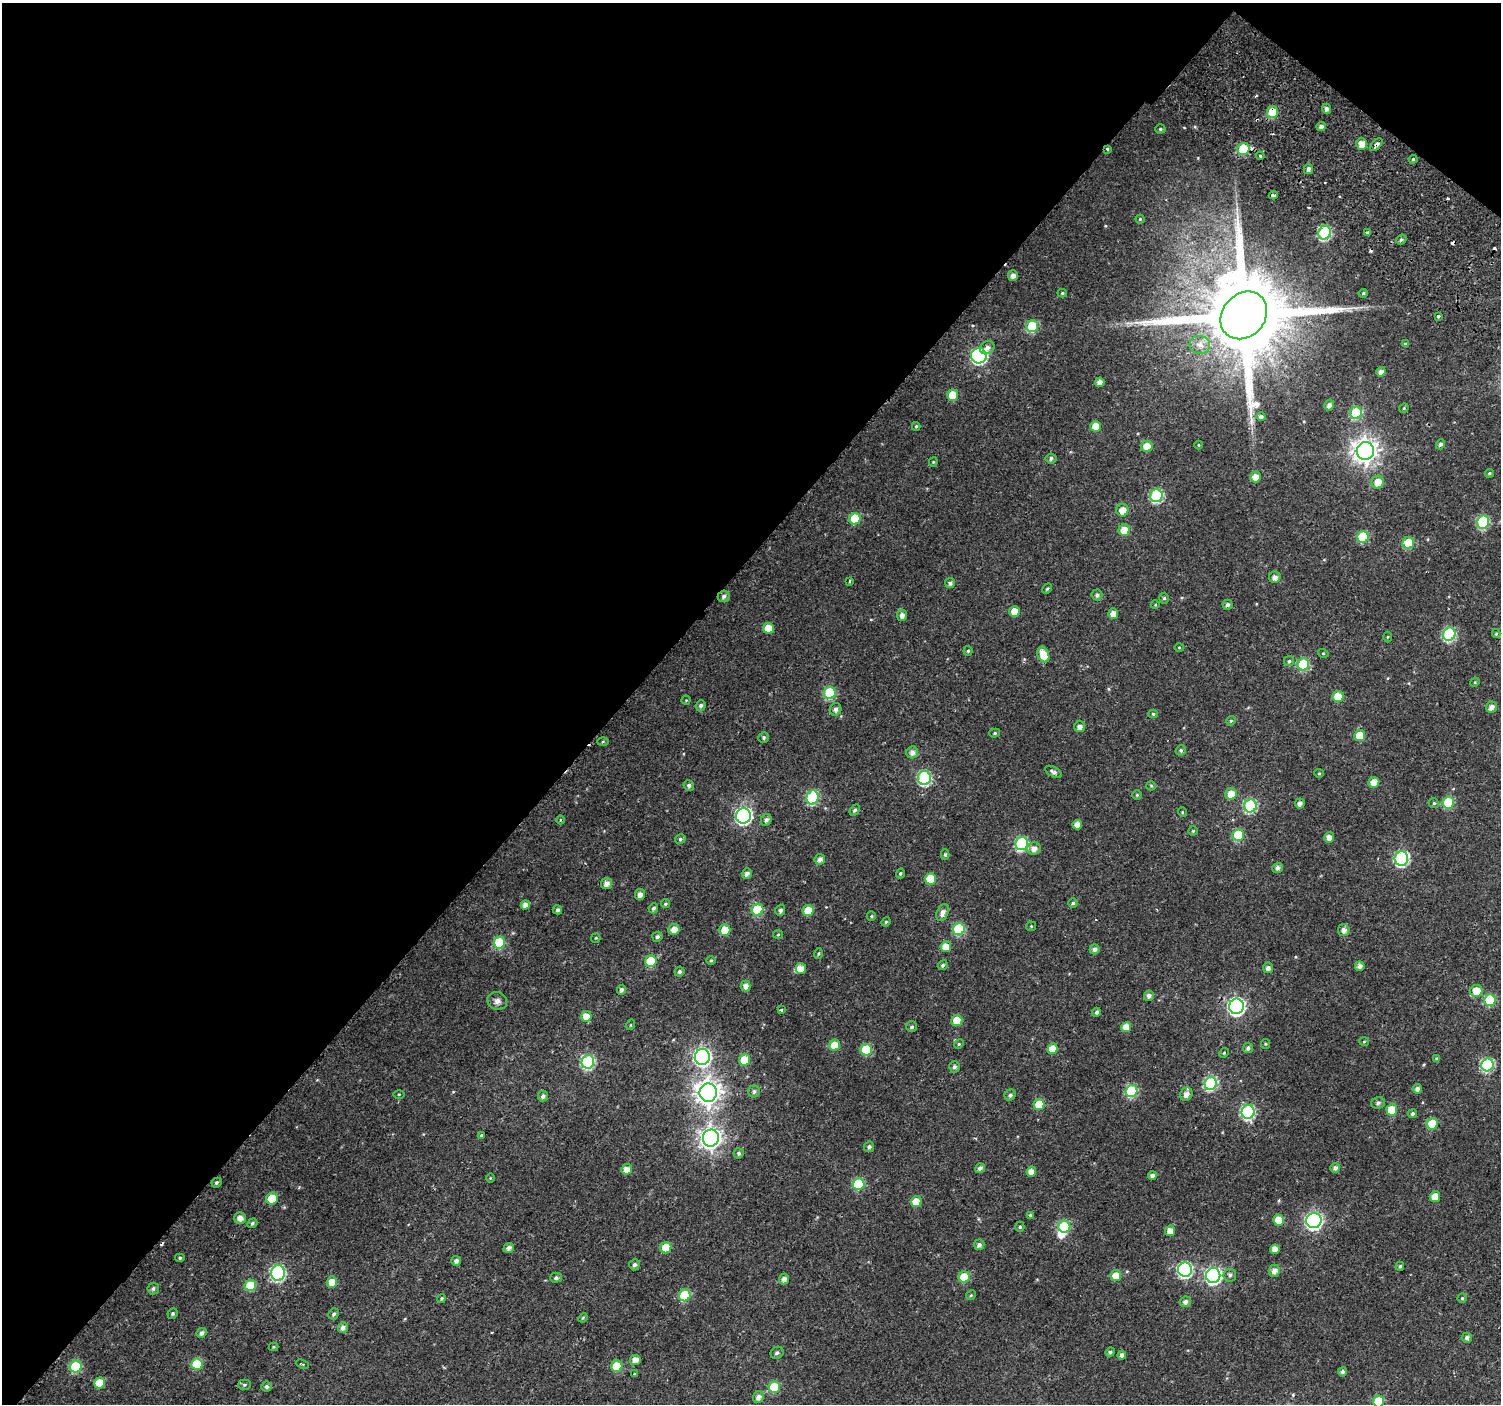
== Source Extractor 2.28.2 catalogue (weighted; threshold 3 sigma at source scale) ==
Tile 2 of 4 x 4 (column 2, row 1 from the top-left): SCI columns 1590-3088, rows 4543-5944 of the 6168 x 6217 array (HDU 1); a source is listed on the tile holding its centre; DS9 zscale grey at full resolution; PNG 1503 x 1406 px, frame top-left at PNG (2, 3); each listed source drawn as its Kron ellipse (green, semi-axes under 4 px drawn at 4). Shown black and unused: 43% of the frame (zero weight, under 2 of 3 exposures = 6% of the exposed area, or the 3 px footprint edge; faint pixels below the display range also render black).
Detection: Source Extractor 2.28.2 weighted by HDU 2 'WHT'; one run over the whole footprint, this tile lists its part. Background 0.046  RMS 0.0039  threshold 0.0173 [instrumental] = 3 sigma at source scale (4.5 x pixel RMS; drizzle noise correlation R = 1.50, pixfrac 1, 0.0396/0.0396 arcsec/px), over >= 5 px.
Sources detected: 277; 1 inside a brighter object's white glare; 8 cosmic-ray / hot-pixel residue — neither listed nor drawn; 1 inside a brighter listed object's ellipse — not listed separately; the other 267 listed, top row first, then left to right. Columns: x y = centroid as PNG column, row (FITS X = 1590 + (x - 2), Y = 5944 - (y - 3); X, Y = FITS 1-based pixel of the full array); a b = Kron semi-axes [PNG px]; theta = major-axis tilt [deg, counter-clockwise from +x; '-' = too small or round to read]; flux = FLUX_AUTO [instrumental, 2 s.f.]
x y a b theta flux
1326 109 5 4 - 1.3
1273 112 6 5 - 14
1321 127 5 4 - 1.6
1160 129 5 4 - 0.61
1362 144 6 5 - 3.6
1376 145 8 4 46 1.7
1107 149 3 3 - 0.99
1243 149 6 6 - 19
1260 156 4 3 - 0.49
1413 159 4 4 - 0.46
1308 169 5 4 - 1.5
1273 195 4 3 - 0.84
1140 219 4 4 - 0.5
1324 233 7 6 - 34
1367 233 3 3 - 0.88
1401 240 5 4 - 0.79
1013 276 5 5 - 2.3
1062 293 5 4 - 0.52
1363 293 5 4 - 0.57
1244 315 26 21 49 7800
1439 316 3 3 - 4
1032 326 6 6 - 17
1405 344 4 4 - 0.54
1200 345 10 9 - 3
987 348 7 6 - 1.8
979 356 8 7 - 71
1381 372 5 4 - 2
1100 382 5 4 - 2.3
953 395 6 5 - 9.2
1329 405 5 5 - 1.5
1404 408 5 4 - 0.43
1356 413 6 6 - 19
1261 417 4 4 - 1.2
916 426 4 3 - 0.54
1096 426 5 5 - 5.6
1440 444 5 4 - 0.87
1199 445 4 3 - 0.27
1147 446 5 5 - 5.8
1365 451 9 8 - 350
1051 458 5 5 - 1
933 462 4 4 - 0.41
1489 473 5 4 - 0.48
1255 477 5 5 - 3.5
1378 482 6 6 - 4.1
1156 496 6 6 - 35
1122 510 6 6 - 3.8
855 519 6 5 - 12
1483 522 6 6 - 32
1124 530 6 5 - 5.7
1363 537 6 6 - 16
1408 543 6 5 - 13
1275 577 6 5 - 1.7
849 581 3 2 - 0.5
950 583 5 5 - 1.1
1047 589 5 4 - 0.51
1097 595 5 5 - 0.94
724 596 6 5 - 1.2
1164 598 5 5 - 0.68
1155 605 4 3 - 0.33
1228 605 5 5 - 0.99
1014 612 5 5 - 4.6
1113 614 5 5 - 3.2
902 615 5 5 - 1.8
768 628 5 5 - 6.6
1449 634 7 6 - 36
1496 634 4 4 - 0.46
1388 637 5 3 - 0.35
1179 647 5 3 - 0.35
968 651 5 4 - 0.54
1323 653 5 3 - 0.35
1043 655 8 5 -69 6.6
1289 661 5 5 - 0.61
1303 664 6 6 - 21
1475 682 5 4 - 0.36
830 693 6 6 - 25
1338 697 5 5 - 8.4
686 700 4 4 - 0.35
701 706 5 5 - 1.1
1491 707 5 5 - 2.3
835 709 6 5 - 1.5
1153 714 4 4 - 0.63
1231 721 5 4 - 0.52
1080 727 5 5 - 1.9
995 733 5 4 - 0.56
1360 736 5 5 - 8.9
764 737 5 5 - 0.72
603 742 6 4 2 0.48
1181 750 5 5 - 0.7
912 752 6 6 - 2.2
1053 772 9 5 -29 1.2
1319 773 5 4 - 0.43
924 778 7 6 - 45
1374 782 5 5 - 3.7
689 785 5 5 - 1.1
1151 786 5 4 - 0.48
1231 794 6 5 - 4.9
1137 795 5 5 - 0.58
812 798 7 6 - 32
1434 803 5 4 - 0.52
1448 803 6 5 - 18
1300 804 5 5 - 1.7
1250 806 6 6 - 37
855 810 6 4 59 0.96
1182 812 5 3 - 0.33
743 816 7 7 - 93
560 820 4 3 - 0.35
766 820 6 5 - 1.2
1077 825 5 4 - 3.1
1193 831 4 4 - 0.51
1238 835 6 5 - 15
1329 837 5 5 - 2.7
680 839 5 5 - 0.74
1022 844 7 6 - 38
1034 849 7 6 - 2.5
945 854 5 4 - 0.67
820 859 5 5 - 1.8
1401 859 7 6 - 61
1278 868 5 5 - 1.3
900 873 5 4 - 0.53
747 874 5 4 - 1.4
930 879 6 5 - 8.8
606 883 6 5 - 2.3
640 894 5 5 - 2.2
1073 903 4 4 - 0.66
665 904 5 4 - 0.6
525 905 5 4 - 2.2
653 908 5 4 - 1
557 910 4 4 - 0.93
757 910 6 6 - 19
780 910 5 5 - 1.1
808 911 5 5 - 7.3
943 913 9 5 66 2
871 916 5 4 - 0.47
886 922 5 4 - 0.47
1031 926 5 5 - 0.47
674 929 5 5 - 3.2
959 929 6 6 - 23
725 930 6 5 - 6.3
1344 930 6 6 - 2
778 935 5 3 - 0.41
657 937 5 5 - 0.95
596 938 5 4 - 0.39
499 943 6 6 - 20
946 947 5 5 - 4.8
1095 949 5 5 - 1.7
818 953 5 3 - 0.45
711 960 4 4 - 0.44
651 961 6 5 - 15
943 965 5 4 - 0.87
1360 966 5 4 - 1.8
801 968 5 5 - 3
1268 968 5 5 - 1.5
680 972 5 4 - 0.88
746 986 5 5 - 2.4
621 990 5 4 - 1.1
1476 991 6 6 - 6.4
1149 996 5 5 - 1.5
1490 1000 6 6 - 19
497 1001 10 8 -19 2
1236 1006 8 7 - 120
781 1009 3 3 - 0.85
1096 1012 4 4 - 0.91
586 1016 5 5 - 4.4
957 1021 5 5 - 7.7
630 1025 5 3 - 0.32
912 1027 5 5 - 0.86
1126 1027 5 5 - 4.2
1364 1042 5 3 - 0.34
959 1044 5 4 - 0.52
1265 1044 5 4 - 0.46
835 1045 5 5 - 7.5
1248 1048 5 5 - 1
1053 1049 5 5 - 6
866 1050 6 5 - 14
1224 1053 5 4 - 0.48
702 1057 8 7 - 130
1437 1059 4 4 - 0.68
744 1060 6 5 - 8.6
588 1062 6 6 - 42
1487 1065 6 6 - 39
954 1067 6 5 - 0.99
1211 1083 6 6 - 45
1417 1089 5 4 - 1.8
1131 1091 6 6 - 29
754 1092 6 5 - 0.91
708 1093 9 8 - 360
399 1094 5 4 - 0.38
1186 1094 7 6 - 2.1
1010 1095 6 5 - 1.1
543 1096 5 5 - 1.2
1378 1103 7 6 - 1
1039 1104 5 5 - 8.2
1392 1110 5 5 - 10
1248 1112 7 6 - 54
1412 1114 4 4 - 0.71
1432 1124 6 5 - 13
481 1135 3 3 - 5.7
711 1138 8 8 - 240
869 1147 5 5 - 0.83
739 1153 5 5 - 0.79
980 1168 5 4 - 1.5
1335 1168 5 4 - 1.4
627 1169 5 5 - 3.1
1031 1172 5 5 - 3.2
1152 1176 4 4 - 1.5
490 1178 5 3 - 0.32
216 1183 5 4 - 0.76
858 1184 6 6 - 22
1435 1197 5 5 - 5.3
272 1199 6 5 - 13
916 1202 5 5 - 7.1
1030 1215 4 4 - 0.49
240 1218 6 5 - 2.5
1278 1220 5 5 - 5.4
1314 1221 8 7 - 99
252 1223 5 4 - 0.76
1020 1227 5 4 - 0.58
1064 1227 6 6 - 31
1170 1231 5 5 - 3.7
979 1245 5 5 - 1.3
509 1248 5 4 - 1.4
666 1248 6 5 - 8.4
1275 1249 5 4 - 2.9
180 1258 5 4 - 0.6
456 1261 5 5 - 1.5
634 1265 5 5 - 1
1400 1266 4 3 - 0.62
1185 1270 7 7 - 62
1274 1271 6 5 - 2.4
278 1273 8 7 - 57
1230 1275 6 6 - 1
1116 1276 5 5 - 4.8
1213 1276 7 7 - 84
964 1277 5 5 - 13
556 1278 5 5 - 0.99
784 1279 5 5 - 1.8
332 1282 6 5 - 4.3
250 1286 6 5 - 12
153 1289 6 5 - 0.88
685 1295 6 5 - 20
971 1295 5 4 - 0.47
441 1298 4 4 - 0.5
1462 1298 4 4 - 0.55
1185 1302 6 5 - 1.7
173 1313 5 4 - 0.7
334 1314 6 5 - 0.8
583 1318 5 4 - 0.43
343 1327 5 5 - 1.8
202 1333 5 4 - 1.2
1467 1338 5 5 - 1.2
273 1347 5 4 - 0.44
1110 1352 5 4 - 0.83
777 1353 7 5 28 0.98
1122 1355 4 4 - 1.4
635 1360 5 5 - 2.7
197 1364 6 5 - 15
302 1364 6 2 -22 0.47
76 1366 6 6 - 24
617 1366 6 5 - 12
1343 1372 5 4 - 0.99
634 1374 3 3 - 0.45
100 1383 5 5 - 7.1
244 1385 6 5 - 0.68
266 1387 5 5 - 0.95
774 1387 6 5 - 15
758 1397 6 5 - 1.9
1378 1401 6 5 - 9.9
Overlapping masked pixels (flux is a lower limit): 5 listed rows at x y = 1273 112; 1376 145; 1107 149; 1243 149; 1244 315
Isophote crosses this tile's border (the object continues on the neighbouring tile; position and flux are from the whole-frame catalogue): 1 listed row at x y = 1378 1401